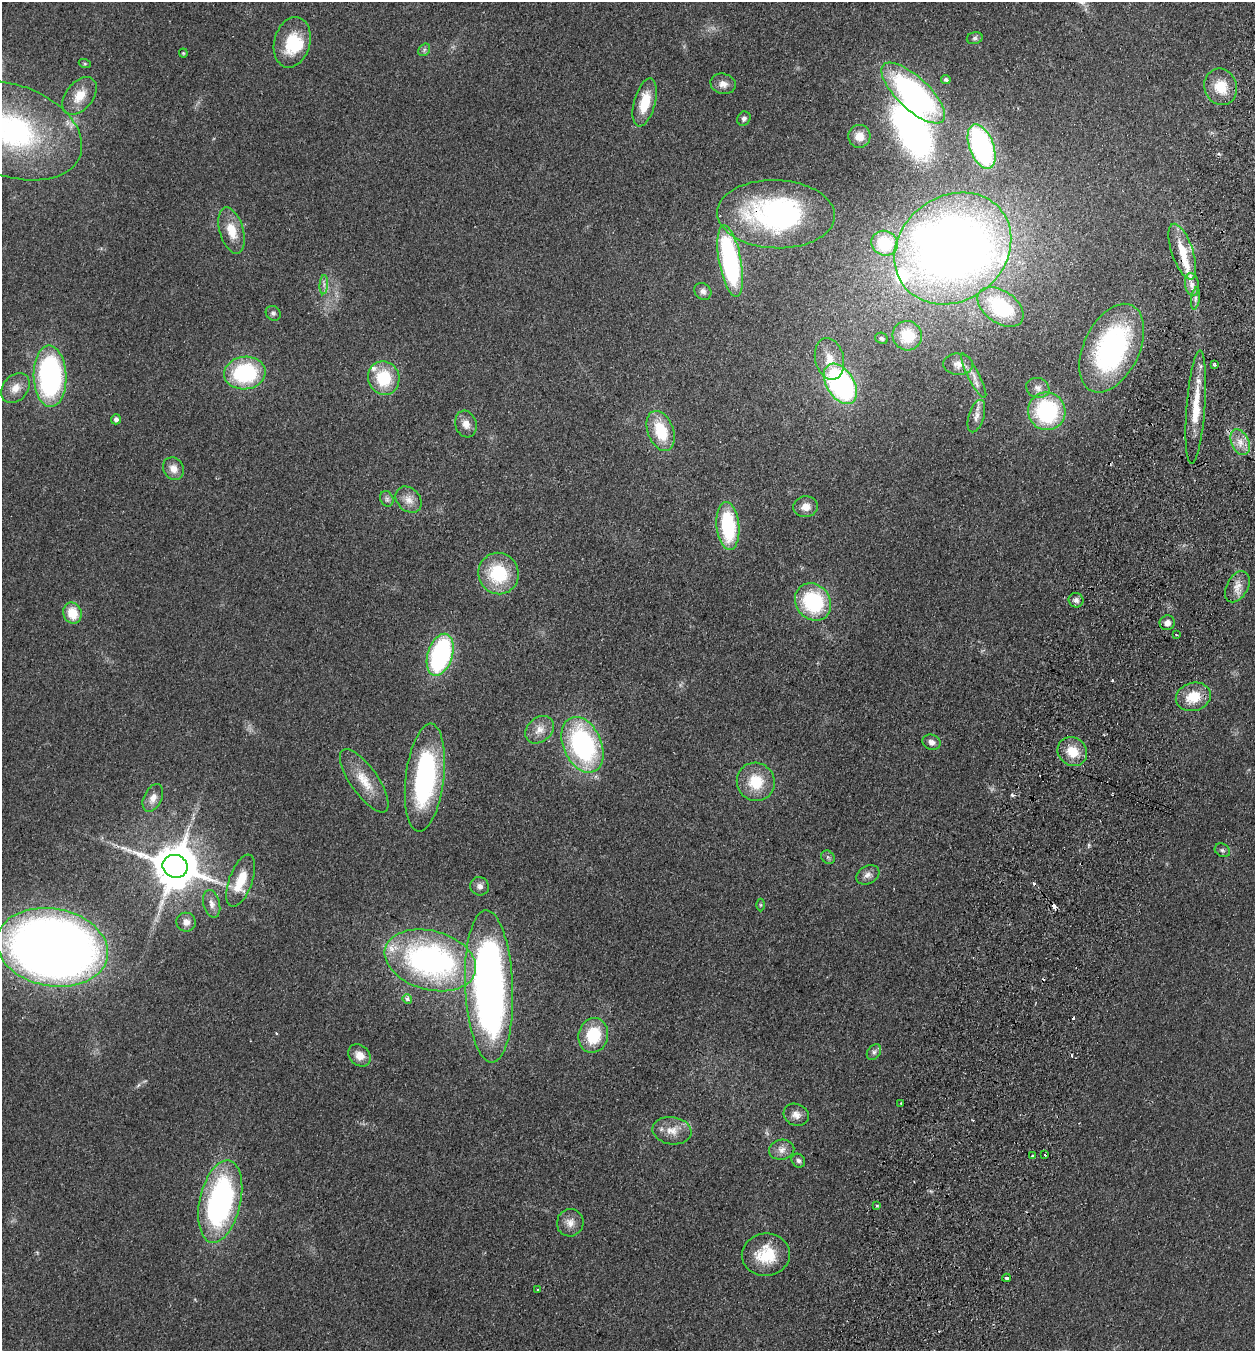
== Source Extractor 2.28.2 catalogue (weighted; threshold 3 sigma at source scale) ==
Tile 10 of 4 x 4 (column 2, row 3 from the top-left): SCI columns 1443-2695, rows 1372-2720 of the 5519 x 5440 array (HDU 1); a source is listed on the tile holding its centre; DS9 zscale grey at full resolution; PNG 1257 x 1353 px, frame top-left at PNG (2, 2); each listed source drawn as its Kron ellipse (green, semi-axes under 4 px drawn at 4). Shown black and unused: <1% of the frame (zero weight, under 2 of 3 exposures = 3% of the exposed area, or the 3 px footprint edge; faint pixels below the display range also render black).
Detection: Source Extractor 2.28.2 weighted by HDU 2 'WHT'; one run over the whole footprint, this tile lists its part. Background 0.0925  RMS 0.0083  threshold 0.0372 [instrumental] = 3 sigma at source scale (4.5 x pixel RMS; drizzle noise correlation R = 1.50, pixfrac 1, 0.05/0.05 arcsec/px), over >= 5 px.
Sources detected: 115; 1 too faint to see at this stretch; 4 inside a brighter object's white glare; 7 cosmic-ray / hot-pixel residue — neither listed nor drawn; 5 inside a brighter listed object's ellipse — not listed separately; the other 98 listed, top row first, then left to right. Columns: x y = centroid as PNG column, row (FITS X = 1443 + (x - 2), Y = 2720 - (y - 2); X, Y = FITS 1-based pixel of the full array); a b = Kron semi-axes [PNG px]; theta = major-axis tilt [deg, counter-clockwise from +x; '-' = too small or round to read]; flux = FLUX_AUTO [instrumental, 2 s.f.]
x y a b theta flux
975 38 8 6 16 1.8
292 42 26 18 75 34
424 50 7 5 47 1.9
183 53 4 4 - 0.88
85 64 6 4 -18 1.1
946 80 5 4 - 2.2
723 84 13 10 -14 5.9
1221 87 18 16 -70 21
913 93 41 16 -43 200
80 96 21 13 51 16
645 102 24 10 75 22
744 119 7 6 - 2.4
12 131 73 45 -20 190
859 136 11 11 - 9
982 147 23 12 -69 160
776 214 59 34 -2 170
232 230 24 12 -74 17
884 243 13 12 - 35
953 248 62 52 37 660
1182 252 29 10 -71 20
730 261 36 11 -79 160
1192 284 11 7 -84 5.3
324 285 10 4 85 2.4
703 291 9 7 -46 3.6
1195 299 11 4 81 2.5
1001 307 26 16 -36 59
273 313 8 7 - 2.1
907 336 15 14 - 25
881 338 6 5 - 2
1112 348 47 28 64 150
829 359 21 14 -76 16
958 364 15 10 -5 6.1
1215 364 3 3 - 1.3
245 373 21 16 6 75
50 376 31 16 -88 160
974 376 25 6 -63 6.3
384 378 17 15 -71 35
840 384 22 13 -58 190
15 388 17 12 51 9.7
1038 388 12 10 -20 4.7
1196 407 57 9 86 28
1047 411 19 18 - 86
976 416 17 7 72 5.7
116 419 5 5 - 2.8
466 424 13 10 -72 6.8
661 431 21 13 -69 31
1240 442 14 8 -66 8.1
173 469 12 10 -58 7.5
387 499 8 6 -64 2.4
409 500 15 11 -44 7.7
806 507 12 10 7 7.1
728 526 24 11 -85 65
498 574 21 20 - 43
1237 587 17 10 61 8.4
1076 600 7 7 - 3.2
813 602 20 17 -52 65
72 613 11 9 -68 17
1167 623 8 7 - 4.1
1176 635 3 2 - 0.89
440 655 22 12 73 130
1193 697 18 14 15 20
539 730 16 12 38 8.9
932 742 9 7 -22 3.9
582 745 29 19 -66 150
1072 752 15 14 - 16
425 778 54 19 83 150
364 781 37 13 -55 20
756 782 19 19 - 26
153 798 15 9 64 6.1
1222 850 8 6 -31 1.9
828 857 7 6 - 1.8
175 866 13 11 -21 3600
868 875 12 9 29 4.7
241 881 27 11 70 23
480 886 9 9 - 4.1
212 904 14 8 -76 5.2
760 905 6 4 -90 1.1
186 922 10 9 - 5.1
52 947 56 39 -10 900
430 960 47 29 -16 220
489 986 76 24 -88 470
407 999 5 4 - 3.3
593 1035 17 14 76 33
874 1052 8 6 53 2.6
359 1055 12 9 -44 9
901 1103 2 2 - 0.65
796 1115 13 10 -26 6.1
672 1131 20 13 -9 11
782 1150 13 10 12 5.8
1045 1155 3 2 - 1.5
1032 1156 3 3 - 4.3
798 1161 7 6 - 2.3
220 1201 42 20 77 190
877 1206 3 3 - 1.5
570 1223 14 13 - 7.4
766 1255 24 21 6 29
1006 1278 4 3 - 2.5
538 1289 4 2 - 0.67
Overlapping masked pixels (flux is a lower limit): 4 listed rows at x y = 776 214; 1182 252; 1196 407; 52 947
Isophote crosses this tile's border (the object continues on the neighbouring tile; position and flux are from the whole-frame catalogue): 2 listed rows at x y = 12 131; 52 947